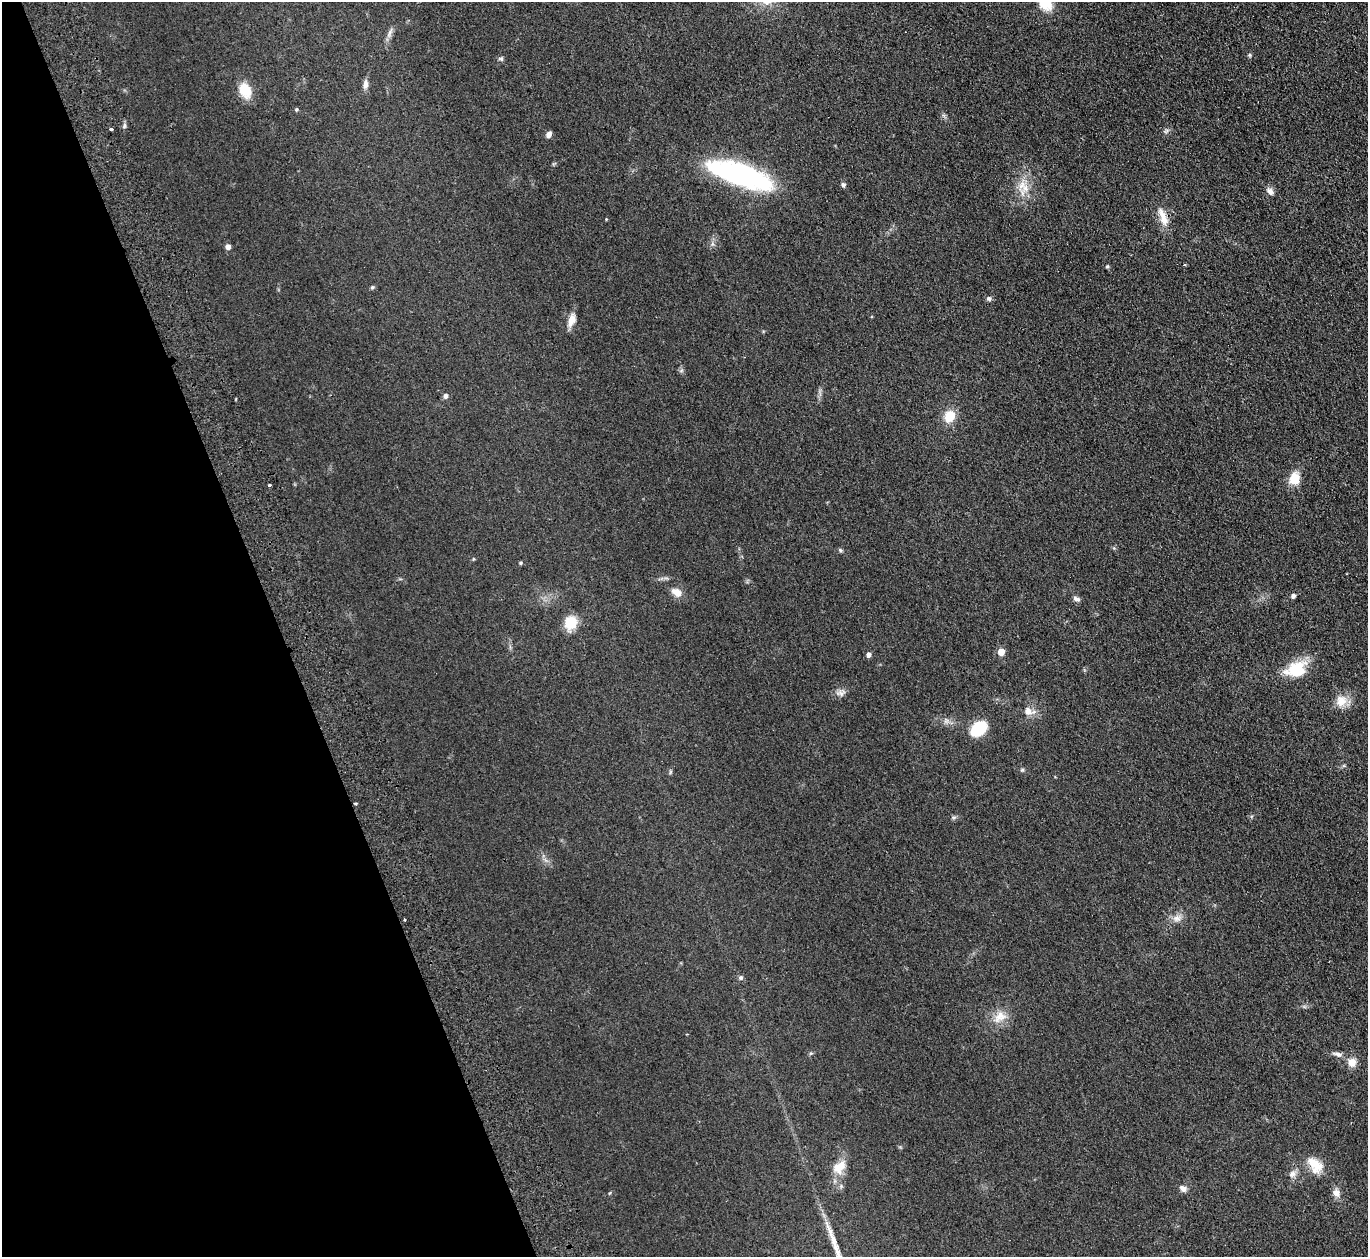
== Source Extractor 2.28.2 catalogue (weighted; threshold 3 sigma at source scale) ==
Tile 5 of 4 x 4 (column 1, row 2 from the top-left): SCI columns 56-1421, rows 2685-3939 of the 5574 x 5496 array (HDU 1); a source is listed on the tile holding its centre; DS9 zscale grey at full resolution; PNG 1370 x 1259 px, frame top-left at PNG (2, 2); no overlay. Shown black and unused: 20% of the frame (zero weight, under 2 of 3 exposures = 3% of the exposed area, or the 3 px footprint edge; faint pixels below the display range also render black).
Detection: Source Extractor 2.28.2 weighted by HDU 2 'WHT'; one run over the whole footprint, this tile lists its part. Background 0.0465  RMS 0.0085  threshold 0.038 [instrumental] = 3 sigma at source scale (4.5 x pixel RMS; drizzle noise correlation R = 1.50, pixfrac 1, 0.05/0.05 arcsec/px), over >= 5 px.
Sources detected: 56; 1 cosmic-ray / hot-pixel residue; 1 long thin detection or spike segment (spike, bleed or trail) — not listed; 1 inside a brighter listed object's ellipse — not listed separately; the other 53 listed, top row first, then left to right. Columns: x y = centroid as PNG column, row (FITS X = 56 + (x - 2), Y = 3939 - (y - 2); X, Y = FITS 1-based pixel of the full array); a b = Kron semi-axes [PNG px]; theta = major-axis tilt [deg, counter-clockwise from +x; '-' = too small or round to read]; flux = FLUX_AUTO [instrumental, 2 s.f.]
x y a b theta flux
1045 2 17 13 -70 21
390 32 16 4 65 3.5
1249 55 5 4 - 1.2
501 59 6 5 - 1.5
365 84 12 6 85 3.9
245 90 16 12 -62 18
296 109 5 4 - 0.98
124 126 6 4 71 1.4
110 129 3 3 - 3.6
1166 131 8 4 44 1.8
549 134 7 5 54 3.8
740 174 64 20 -18 150
843 184 6 5 - 1.8
1021 185 16 9 52 9.6
1270 192 9 7 -46 4.1
606 219 3 3 - 0.6
1164 220 28 9 -70 11
228 247 5 5 - 4.3
1184 265 3 3 - 0.86
1107 266 5 4 - 1
372 287 5 4 - 1.2
989 299 7 6 - 1.9
571 320 16 9 70 7.9
445 396 5 5 - 3
949 416 12 10 64 16
1294 478 16 13 82 12
269 485 3 3 - 3.1
840 550 7 4 -46 1.2
521 563 5 4 - 1.1
677 592 14 9 -31 7.1
1293 596 5 4 - 2.6
1076 599 10 5 -21 2.5
570 623 15 13 65 16
1001 652 5 5 - 13
868 655 5 5 - 2.9
1296 669 26 16 19 29
841 693 14 8 12 4.1
1341 701 16 15 - 11
1029 711 16 10 -17 6.6
979 728 12 9 40 48
1022 770 5 5 - 1.1
356 803 3 3 - 2.2
953 817 8 4 0 1.4
1177 918 12 7 3 5.1
741 977 6 6 - 1.6
1000 1017 20 13 33 12
1338 1054 16 6 -13 4
1352 1062 10 10 - 7.1
1313 1162 18 13 -27 12
839 1167 20 14 46 12
1292 1174 11 8 43 3.9
1183 1189 9 7 -41 3.4
1336 1193 10 8 -64 5.2
Isophote crosses this tile's border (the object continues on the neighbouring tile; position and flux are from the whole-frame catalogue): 1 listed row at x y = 1045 2